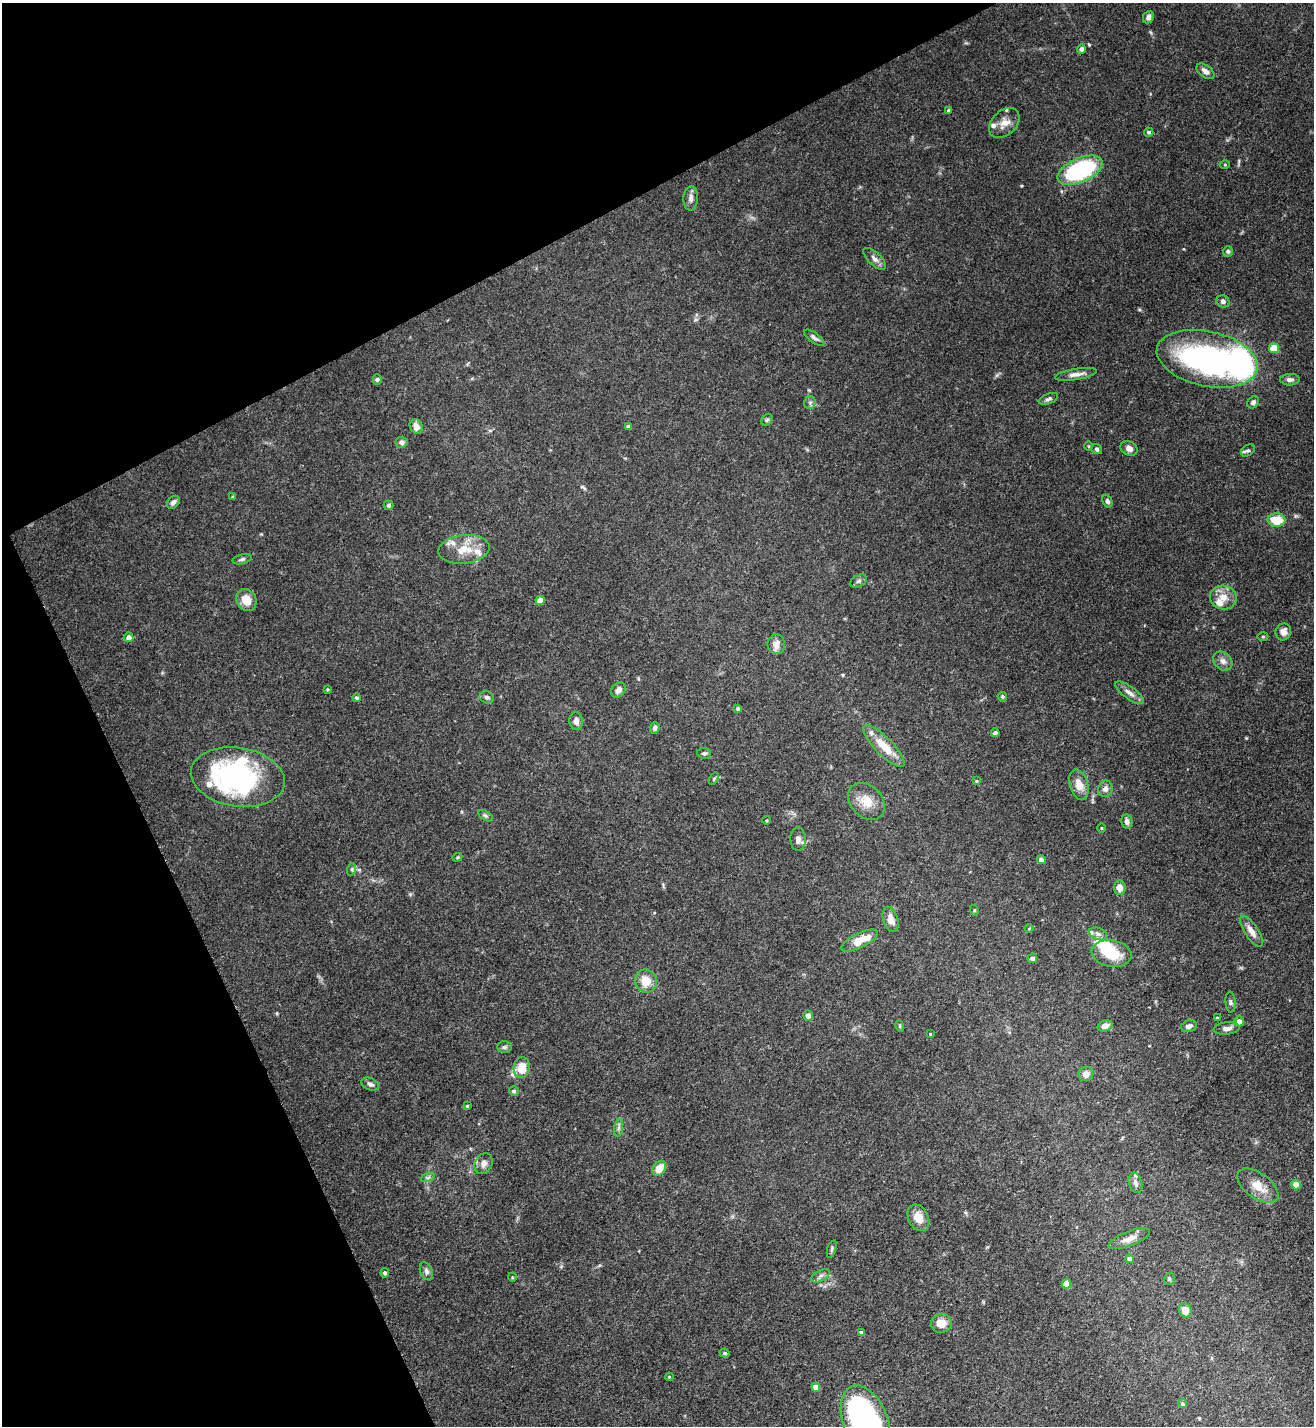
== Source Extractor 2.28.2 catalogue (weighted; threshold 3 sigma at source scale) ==
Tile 5 of 4 x 4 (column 1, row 2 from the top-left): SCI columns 154-1465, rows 2851-4274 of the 5691 x 5703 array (HDU 1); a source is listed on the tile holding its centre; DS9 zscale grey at full resolution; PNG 1316 x 1428 px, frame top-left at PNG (2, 3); each listed source drawn as its Kron ellipse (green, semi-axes under 4 px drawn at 4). Shown black and unused: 25% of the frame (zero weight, under 3 of 5 exposures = <1% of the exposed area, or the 3 px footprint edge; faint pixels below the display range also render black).
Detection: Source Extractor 2.28.2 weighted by HDU 2 'WHT'; one run over the whole footprint, this tile lists its part. Background 0.0769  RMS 0.004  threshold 0.0181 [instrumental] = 3 sigma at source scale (4.5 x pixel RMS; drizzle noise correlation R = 1.50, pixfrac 1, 0.05/0.05 arcsec/px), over >= 5 px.
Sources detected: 134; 4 inside a brighter object's white glare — neither listed nor drawn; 9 inside a brighter listed object's ellipse — not listed separately; the other 121 listed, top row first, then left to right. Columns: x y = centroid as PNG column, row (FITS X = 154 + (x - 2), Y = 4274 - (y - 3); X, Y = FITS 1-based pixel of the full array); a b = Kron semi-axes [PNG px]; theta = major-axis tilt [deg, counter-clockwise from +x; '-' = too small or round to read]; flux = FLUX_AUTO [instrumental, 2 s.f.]
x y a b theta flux
1148 17 6 5 - 1.5
1081 49 5 4 - 1.4
1205 71 10 6 -37 2
949 110 4 3 - 0.83
1004 123 17 12 44 4.3
1149 132 5 4 - 0.81
1225 165 5 3 - 0.37
1080 170 24 12 24 52
691 198 12 7 87 1.9
1228 251 5 5 - 0.81
875 259 14 6 -44 1.9
1223 301 6 6 - 1.4
814 338 12 5 -36 1.3
1274 348 5 5 - 11
1207 359 51 27 -12 95
1076 374 21 5 9 2.6
377 380 5 4 - 0.57
1290 380 9 6 1 1.4
1048 399 10 5 22 1.1
1253 402 6 5 - 1.2
810 403 6 5 - 0.93
767 420 6 5 - 0.68
416 426 8 6 -61 3.1
628 426 4 3 - 0.66
402 442 6 5 - 1.4
1088 446 4 3 - 0.36
1129 448 9 7 -29 1.9
1097 449 5 5 - 0.7
1248 450 7 5 35 0.92
232 497 4 3 - 0.4
1107 501 7 4 -63 0.95
173 502 7 5 45 1.6
389 505 5 4 - 0.87
1277 520 9 6 -1 9
464 549 26 14 7 9.1
242 559 10 4 14 0.95
858 581 9 5 27 1
1223 597 13 12 - 4.7
246 600 11 10 - 5.3
540 600 4 4 - 5.4
1283 632 8 7 - 2.6
129 637 5 4 - 2.5
1263 637 5 3 - 0.43
776 644 10 9 - 3
1223 661 10 8 -46 2
328 689 4 3 - 0.34
618 690 8 6 49 2.1
1129 693 17 6 -36 2.3
1002 696 5 5 - 0.65
487 697 7 6 - 1.1
356 698 4 4 - 0.58
738 709 4 4 - 0.74
576 721 9 7 -84 2
655 728 6 4 72 1.2
995 733 4 3 - 1
884 746 28 8 -46 9.1
704 753 7 5 -9 0.91
238 777 47 29 -9 76
714 779 7 4 56 0.57
976 781 4 3 - 0.36
1079 785 16 9 -73 4.8
1105 789 8 7 - 1.8
867 801 21 15 -44 6.8
486 816 8 4 -31 0.81
767 820 4 3 - 0.37
1127 821 7 5 -78 1.6
1101 828 4 3 - 0.28
798 839 11 7 -89 2.3
457 857 5 4 - 0.51
1041 860 4 4 - 2.7
352 869 6 4 72 0.61
1120 888 7 6 - 3.1
974 910 5 3 - 0.39
890 919 13 7 -73 3.6
1029 929 4 3 - 0.35
1251 931 18 6 -57 3.3
1098 934 9 6 -20 1.5
859 941 20 7 26 8.3
1112 953 20 13 -9 12
1032 958 5 4 - 1.4
646 981 11 11 - 5.5
1231 1002 10 5 -85 0.91
808 1016 5 4 - 2.5
1217 1018 3 3 - 0.46
1239 1021 5 4 - 2.1
900 1026 6 3 -73 0.44
1105 1026 8 5 16 2.8
1189 1026 8 5 15 1.6
1227 1028 13 6 6 1.9
930 1034 3 2 - 0.27
504 1047 7 5 2 0.92
522 1068 10 8 81 7.7
1086 1074 8 7 - 2.7
370 1084 9 6 -23 1.3
514 1091 5 4 - 0.91
467 1106 4 4 - 0.43
619 1128 9 4 81 1
484 1164 11 8 62 2.2
659 1168 8 6 54 5.5
428 1177 7 4 20 0.87
1135 1183 10 6 -72 1.6
1296 1185 5 4 - 6.1
1258 1186 24 12 -36 6.5
918 1218 14 10 -63 4.8
1129 1239 22 7 21 3.4
832 1249 9 4 72 0.77
1130 1259 4 4 - 1.9
426 1271 9 6 -67 1.3
385 1273 4 4 - 1
820 1276 10 5 27 1.2
512 1277 4 3 - 0.33
1169 1279 6 5 - 0.86
1066 1284 5 4 - 5.3
1185 1310 7 6 - 3.5
941 1323 10 9 - 4.4
862 1333 4 4 - 1.2
725 1353 5 4 - 0.52
669 1377 4 3 - 0.31
816 1387 4 4 - 3.9
1182 1404 4 4 - 0.67
865 1421 37 22 -69 110
Isophote crosses this tile's border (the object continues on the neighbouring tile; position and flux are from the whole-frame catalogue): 1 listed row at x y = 865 1421